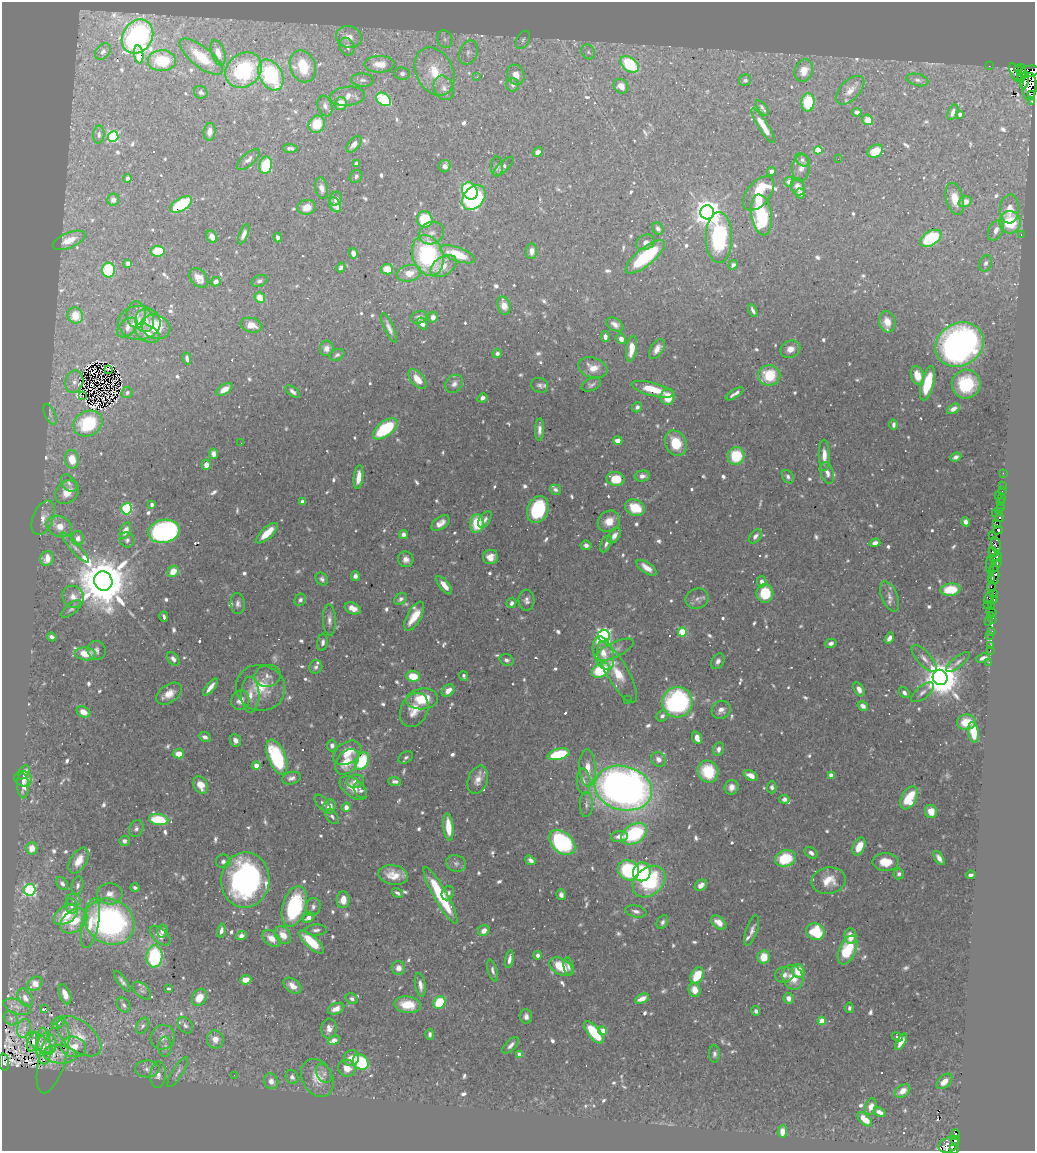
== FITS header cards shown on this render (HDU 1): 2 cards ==
NAXIS1  =                 1033
NAXIS2  =                 1149

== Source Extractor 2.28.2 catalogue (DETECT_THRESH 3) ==
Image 1033 x 1149 px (HDU 1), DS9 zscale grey, 1 PNG px = 1 image px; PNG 1037 x 1153 px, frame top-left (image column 1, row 1149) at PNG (2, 2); each listed source drawn as its Kron ellipse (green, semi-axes under 4 px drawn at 4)
Background 0.336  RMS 0.0074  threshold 0.0222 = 3 sigma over >= 5 px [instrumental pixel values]
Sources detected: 914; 12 with non-positive FLUX_AUTO (blend fragments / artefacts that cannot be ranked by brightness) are neither listed nor drawn; of the other 902, the 500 brightest by FLUX_AUTO listed and drawn (402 fainter detections omitted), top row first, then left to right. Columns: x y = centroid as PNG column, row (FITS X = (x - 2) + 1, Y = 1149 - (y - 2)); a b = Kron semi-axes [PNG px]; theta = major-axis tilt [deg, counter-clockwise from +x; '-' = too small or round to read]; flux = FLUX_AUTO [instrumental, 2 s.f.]
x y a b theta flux
137 37 18 15 58 94
349 37 13 11 -15 6
445 39 9 7 -67 2.4
523 40 10 6 62 1.5
347 47 9 7 -65 2.7
103 51 9 6 48 1.8
468 52 12 9 68 3.3
588 52 8 6 -52 1.7
218 53 13 6 -71 4.9
139 54 9 4 -82 18
201 57 26 10 -39 19
162 61 14 10 1 23
380 64 15 8 1 8.5
630 64 10 7 -38 39
303 66 16 12 -68 22
989 66 2 2 - 6.6
1018 68 4 3 - 330
244 70 19 16 39 54
435 71 25 18 -63 19
804 71 11 9 72 7.9
1029 71 10 5 13 1500
1015 73 10 5 -65 350
402 74 8 6 -6 1.7
1022 74 9 4 86 1600
271 75 16 11 -61 56
516 75 10 8 -67 4.6
477 77 3 2 - 1.5
1021 79 3 2 - 460
362 80 11 6 -2 1.8
745 80 6 5 - 1.5
917 80 11 6 -14 1.9
1025 80 9 3 82 1100
513 85 7 6 - 1.6
621 86 8 6 -44 6
1029 87 14 7 87 2900
444 88 12 9 -66 3.8
850 90 17 9 46 4.9
201 92 7 6 - 1.6
1031 95 3 2 - 230
348 96 17 9 6 5.5
384 99 8 6 -36 38
1032 101 3 3 - 190
808 102 9 6 85 21
341 104 6 6 - 6.7
325 106 10 7 -71 2.4
762 108 9 4 -54 1.6
857 112 4 4 - 2.3
953 112 8 5 67 2.8
960 114 3 3 - 2.7
868 120 6 5 - 7.4
317 124 9 8 - 14
763 126 20 5 -58 7.7
210 132 9 6 83 3.9
99 135 9 5 86 2
113 136 5 5 - 61
354 144 10 5 49 3.1
290 148 7 4 -4 1.8
818 150 4 4 - 17
875 151 8 6 29 9.6
538 152 5 4 - 2.5
248 159 14 6 41 2.5
838 159 2 2 - 13
802 160 7 5 -44 1.5
356 164 4 3 - 1.6
266 165 9 6 79 25
445 166 6 5 - 2.3
497 166 10 6 -90 1.6
503 166 13 5 44 2.1
801 168 14 9 83 3.4
771 172 4 4 - 2.1
356 176 7 5 47 1.5
127 179 4 3 - 2.4
789 182 4 4 - 3.6
798 187 9 6 -70 4.6
322 188 11 6 -77 3.2
470 191 9 7 -58 44
759 193 20 11 50 30
800 193 5 4 - 2.7
474 198 14 10 51 110
336 199 7 6 - 2.1
955 199 16 8 -75 8.5
113 200 6 6 - 2.6
965 202 6 5 - 5.8
181 204 12 6 31 36
335 205 8 5 -61 6.5
307 207 9 7 11 5.7
1010 209 14 9 86 6.4
707 212 7 7 - 770
761 215 21 10 -81 43
425 220 8 7 - 24
1010 222 11 11 - 26
658 229 6 5 - 1.9
996 230 11 7 63 4.5
432 233 13 10 29 4.4
244 234 10 4 68 2.8
1021 235 3 2 - 4.3
212 237 7 5 -59 4.2
719 237 25 13 -90 56
278 238 5 4 - 1.5
931 238 12 7 31 37
69 240 17 7 22 6.9
646 242 10 7 26 2.5
158 251 7 5 10 22
532 251 7 5 86 3.4
353 253 5 4 - 2.7
457 254 18 7 -20 17
428 255 20 15 -72 68
645 257 24 8 39 41
128 263 4 4 - 1.5
986 263 8 6 67 2.4
733 265 5 4 - 1.5
443 266 14 9 35 6.3
341 267 5 4 - 1.7
387 269 6 5 - 8.8
108 270 7 6 - 30
409 273 12 8 14 7
199 278 11 7 -49 4.7
259 281 8 5 23 1.8
216 282 5 4 - 2.6
260 298 5 5 - 7.5
504 306 9 6 -72 5.5
753 310 7 3 -63 1.6
137 315 13 9 88 3.9
75 316 8 7 - 12
419 317 8 6 19 2.8
433 317 5 5 - 3.7
145 321 11 9 -88 5.1
887 322 10 8 -78 5.1
139 323 21 17 0 13
422 323 6 4 -57 3
615 324 9 6 -30 3
251 325 11 7 -15 5.9
127 327 12 7 43 4.6
156 327 15 12 -22 19
389 328 16 4 -66 2.7
147 333 13 8 -28 6.2
605 337 5 4 - 2.4
621 339 5 4 - 2.2
959 344 25 21 32 230
327 348 8 6 73 3
631 349 13 5 82 8.2
657 349 11 6 58 4.1
790 349 10 8 24 4.5
497 353 5 4 - 1.5
337 355 8 5 26 1.7
187 358 6 3 -79 2.2
593 368 15 10 -18 6.7
108 369 4 2 - 1.7
769 375 11 10 - 21
917 375 9 6 -71 7.3
417 379 12 6 -50 7
74 382 11 9 73 1.7
927 383 17 6 76 17
454 384 10 8 48 3
966 384 14 14 - 27
540 385 8 7 - 1.8
591 385 10 6 21 1.7
225 389 9 5 34 5.4
653 389 22 6 -15 13
293 392 8 4 -37 2.1
127 393 5 5 - 1.7
735 394 10 3 33 2.2
83 395 2 2 - 13
668 397 8 7 - 11
482 398 5 4 - 2.2
637 407 5 4 - 1.7
953 409 7 4 30 2.9
50 414 11 5 -66 2
88 423 15 12 28 27
894 425 5 3 - 1.5
385 429 14 7 37 40
539 430 11 4 88 2.7
618 441 5 4 - 3.9
241 443 2 2 - 2.1
676 443 13 10 -64 16
213 454 5 4 - 2.1
824 455 15 5 -90 5
736 456 9 8 - 22
956 457 5 4 - 1.8
72 459 9 7 -77 11
206 465 5 4 - 3.1
827 473 11 6 -75 3
1003 473 2 2 - 10
642 476 8 5 2 2.7
359 477 12 4 83 5.6
788 477 7 5 -56 1.6
616 479 9 7 -11 14
69 483 10 6 -54 2.1
1002 485 2 2 - 13
555 490 6 5 - 1.6
1002 491 2 2 - 11
67 492 13 10 45 8.6
998 495 2 2 - 58
1001 498 2 2 - 17
302 502 4 3 - 2.3
1001 502 3 2 - 30
152 504 3 3 - 2.4
1001 507 3 2 - 8.3
635 508 10 8 -24 15
127 509 6 5 - 40
538 510 14 10 69 41
1000 511 3 3 - 25
995 513 3 2 - 22
43 518 18 10 67 4.8
999 518 4 3 - 410
485 519 9 5 58 1.6
609 521 12 10 37 6.7
966 522 4 4 - 3.3
440 523 10 6 35 3.6
477 524 9 6 84 19
997 524 3 3 - 180
59 526 13 10 -24 7.4
998 530 5 3 - 380
125 531 9 5 69 3.9
164 531 16 11 11 140
267 533 14 5 43 10
403 534 4 4 - 2.3
614 536 8 5 54 2.9
755 536 8 5 51 2.2
992 536 2 2 - 5.6
78 538 7 6 - 3.3
127 540 7 7 - 1.8
875 543 5 4 - 2.6
606 544 9 5 66 1.8
586 545 5 4 - 1.9
996 545 7 4 -74 130
75 548 19 5 -48 3
994 552 5 3 - 580
490 557 7 7 - 4.6
996 558 6 4 27 160
47 559 7 6 - 7.3
406 559 8 7 - 2.9
990 565 8 2 -89 120
996 565 8 4 51 170
647 568 11 5 -34 5.6
173 571 6 5 - 7.5
994 574 10 5 -86 140
355 576 5 4 - 1.9
991 578 4 4 - 240
322 579 7 5 -49 1.5
103 581 10 9 - 4000
762 582 6 4 -80 2
444 585 11 4 -52 5.2
991 587 5 3 - 230
950 590 10 6 6 16
765 593 9 8 - 20
994 593 3 3 - 170
73 597 11 10 - 4.4
890 597 16 8 -69 3.8
989 598 6 4 58 140
401 599 7 5 33 1.9
697 599 12 10 23 2.7
300 600 6 5 - 1.6
527 600 10 8 -87 2.4
994 600 4 2 - 15
511 603 5 4 - 2
238 604 10 7 -83 2.3
987 604 3 2 - 18
991 606 3 2 - 37
353 608 8 5 -21 4.2
71 609 12 5 39 1.6
991 612 6 3 -32 47
991 615 4 3 - 10
414 616 16 7 61 10
164 617 5 3 - 1.6
329 620 16 6 -87 3.1
992 620 2 2 - 12
988 621 2 2 - 56
992 631 3 3 - 120
682 632 4 4 - 24
989 635 4 2 - 6
604 636 6 6 - 130
52 637 5 3 - 1.7
889 638 6 4 56 3.1
323 642 8 5 84 1.9
831 643 6 4 17 1.9
991 645 3 2 - 7
97 650 9 9 - 2
615 650 21 7 24 4.6
990 650 2 2 - 6.3
603 653 17 10 -72 6.7
85 654 10 6 -6 10
983 658 7 4 21 2.3
173 659 7 5 -49 2.2
924 659 17 7 -47 3.6
506 660 7 5 -20 1.8
718 661 8 6 59 2.1
958 662 14 5 38 2
989 662 2 2 - 4.4
316 667 7 6 - 1.5
601 670 9 6 31 29
617 672 34 10 -60 15
268 676 13 11 10 3.5
413 676 7 5 -6 12
464 676 5 3 - 1.6
940 677 8 7 - 1500
210 687 10 3 51 4.1
260 688 25 22 -17 17
859 689 7 5 -58 2.8
448 691 7 5 43 4.6
922 692 13 6 38 2.4
904 693 6 5 - 1.8
169 694 14 9 35 6
250 695 18 9 -89 5.2
422 699 16 10 6 16
627 699 2 2 - 1.6
240 700 10 9 - 4.7
677 702 15 15 - 91
863 706 5 4 - 3.1
414 710 18 13 63 8.2
721 710 10 8 35 3.4
83 712 7 5 -29 6.1
662 716 6 5 - 2
966 722 9 7 6 11
974 732 10 5 -81 16
205 737 6 4 -24 2.2
697 738 6 4 -69 4.1
235 740 6 5 - 2.8
332 745 6 5 - 1.7
718 749 7 5 77 2.4
347 753 15 10 34 10
178 754 5 4 - 5.7
559 754 11 5 14 34
277 757 18 8 -68 50
406 757 8 5 34 1.6
658 759 8 7 - 2.8
362 761 9 6 62 28
347 762 14 10 52 11
256 765 4 4 - 6.3
587 768 18 8 -88 7.2
24 772 8 5 57 2.4
708 772 11 10 - 20
831 775 4 4 - 5.7
751 776 8 4 -25 4.1
291 778 9 6 12 2.5
23 779 9 7 -20 3.9
478 780 15 9 71 4.8
355 781 9 6 12 3.4
395 781 6 4 -3 1.6
584 781 13 7 -87 3.2
23 785 13 6 -86 3.8
201 785 9 6 -64 6.9
732 787 7 7 - 3.3
772 787 6 4 89 1.5
353 788 15 8 -37 7.4
623 788 29 22 -15 370
360 790 8 5 -56 1.8
909 798 12 7 62 23
784 799 5 4 - 1.9
322 803 10 5 -48 1.6
586 804 12 6 88 2.2
329 807 7 6 - 5.7
346 807 5 4 - 3.2
931 811 6 6 - 7.5
332 816 8 5 -51 1.6
159 820 10 5 -8 27
448 827 13 5 -85 12
136 829 9 7 63 1.8
634 834 14 9 32 47
619 836 8 5 4 4.4
124 841 5 5 - 2.1
562 842 15 10 -40 93
859 846 9 5 64 9.4
32 848 6 5 - 5.7
811 853 7 5 -35 1.9
785 858 10 8 18 24
939 858 8 4 -56 2.6
530 860 6 4 -39 2
79 861 14 8 59 6.9
223 861 7 7 - 2
886 862 13 9 -1 11
456 863 10 8 -15 2.3
629 870 11 9 -38 47
642 872 9 9 - 49
899 874 5 5 - 1.7
393 875 15 9 -11 8.3
971 875 5 3 - 1.5
245 880 27 24 86 130
829 881 17 13 9 9.7
649 882 18 13 42 47
62 884 7 5 -52 1.9
701 885 6 5 - 3.4
77 886 9 5 76 1.8
135 887 5 4 - 1.5
30 890 6 5 - 93
397 893 6 3 -33 1.5
448 893 7 5 62 2.1
110 894 13 10 -2 4.6
440 895 32 6 -60 39
561 895 5 4 - 1.7
73 900 7 6 - 1.6
343 900 8 6 86 5.7
71 906 8 6 -77 1.7
294 906 21 11 73 50
313 907 9 7 75 2.3
636 911 11 5 -12 2.5
66 915 13 8 34 21
308 918 6 4 32 4.7
74 921 15 10 39 16
110 922 25 22 -30 140
662 922 7 5 60 1.5
719 922 9 5 -38 5.2
90 923 25 8 79 11
221 930 7 4 76 2.2
316 930 11 5 3 2
752 930 16 5 71 2.4
162 931 6 5 - 2.7
484 931 6 5 - 4.2
815 932 9 8 - 25
283 935 9 7 -55 5.9
160 936 12 7 -41 4.2
241 936 5 4 - 2.7
850 936 8 6 -85 6.6
271 938 10 7 -40 5.8
311 942 16 5 -42 21
848 950 15 8 66 23
538 955 4 4 - 2.1
154 956 11 8 85 46
764 957 6 6 - 8.6
509 959 9 4 80 2.4
561 967 12 8 -30 17
568 967 9 5 -78 1.8
398 968 7 6 - 4.2
493 970 11 4 -74 1.9
798 971 7 6 - 13
697 975 9 6 58 15
784 975 9 8 - 3
793 977 12 10 -69 9.8
246 980 5 4 - 8
122 981 12 4 -53 1.8
35 984 8 6 39 5.7
420 985 12 5 -81 3.6
292 986 10 6 -37 4.5
168 988 4 3 - 25
142 990 11 6 -42 1.6
695 990 7 6 - 6.6
65 994 10 5 -69 5
199 997 9 7 57 8.4
25 998 10 6 -59 2.9
788 998 5 5 - 3.8
352 999 6 5 - 1.6
642 999 7 4 24 5.6
440 1002 6 5 - 21
124 1005 8 6 -55 1.5
408 1005 13 8 -8 14
17 1007 14 7 -20 2.9
849 1008 5 4 - 1.5
45 1009 3 3 - 21
336 1009 8 5 22 4.6
756 1011 5 4 - 1.7
526 1016 7 6 - 2.3
11 1018 7 6 - 1.5
822 1021 4 4 - 12
58 1023 7 5 41 1.8
185 1025 9 6 -53 1.8
142 1026 9 5 57 1.5
24 1028 9 6 73 2.8
329 1029 10 7 87 3.5
603 1031 4 4 - 13
594 1032 13 6 -50 30
430 1034 5 4 - 1.5
79 1036 26 14 -40 12
163 1037 13 11 46 4.1
897 1037 6 3 -24 1.5
215 1039 9 8 - 5.4
334 1040 6 4 25 6.8
33 1042 10 5 70 2.9
901 1042 9 4 61 4.7
40 1043 15 7 -33 2.2
47 1044 11 9 -88 4
511 1045 10 5 44 2.5
43 1046 18 7 -87 3.2
73 1047 12 10 -10 10
165 1047 10 6 88 1.7
60 1054 17 9 -6 2.8
519 1054 4 4 - 4.3
714 1054 8 5 90 1.6
53 1056 38 13 74 8.2
351 1058 8 7 - 5.5
4 1062 8 5 -82 31
361 1062 8 7 - 35
347 1068 9 8 - 6
147 1069 12 8 -1 2.8
178 1072 17 5 58 2
324 1073 10 7 -61 1.9
158 1075 13 8 87 3.1
234 1075 2 2 - 1.7
292 1077 7 6 - 1.8
317 1078 20 15 -61 8.6
271 1081 8 7 - 3.6
944 1081 9 5 44 5.2
903 1091 8 6 33 4.7
871 1107 9 5 71 3.8
880 1112 6 4 -30 4
865 1119 9 5 -44 8
782 1131 6 4 85 3.4
955 1135 5 3 - 150
955 1140 4 3 - 140
949 1145 10 7 22 920
954 1149 5 4 - 300
At the frame edge (FLAGS 8, measured only in part): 2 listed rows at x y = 4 1062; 954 1149
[402 fainter detections neither listed nor drawn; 12 non-positive-flux detections neither listed nor drawn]